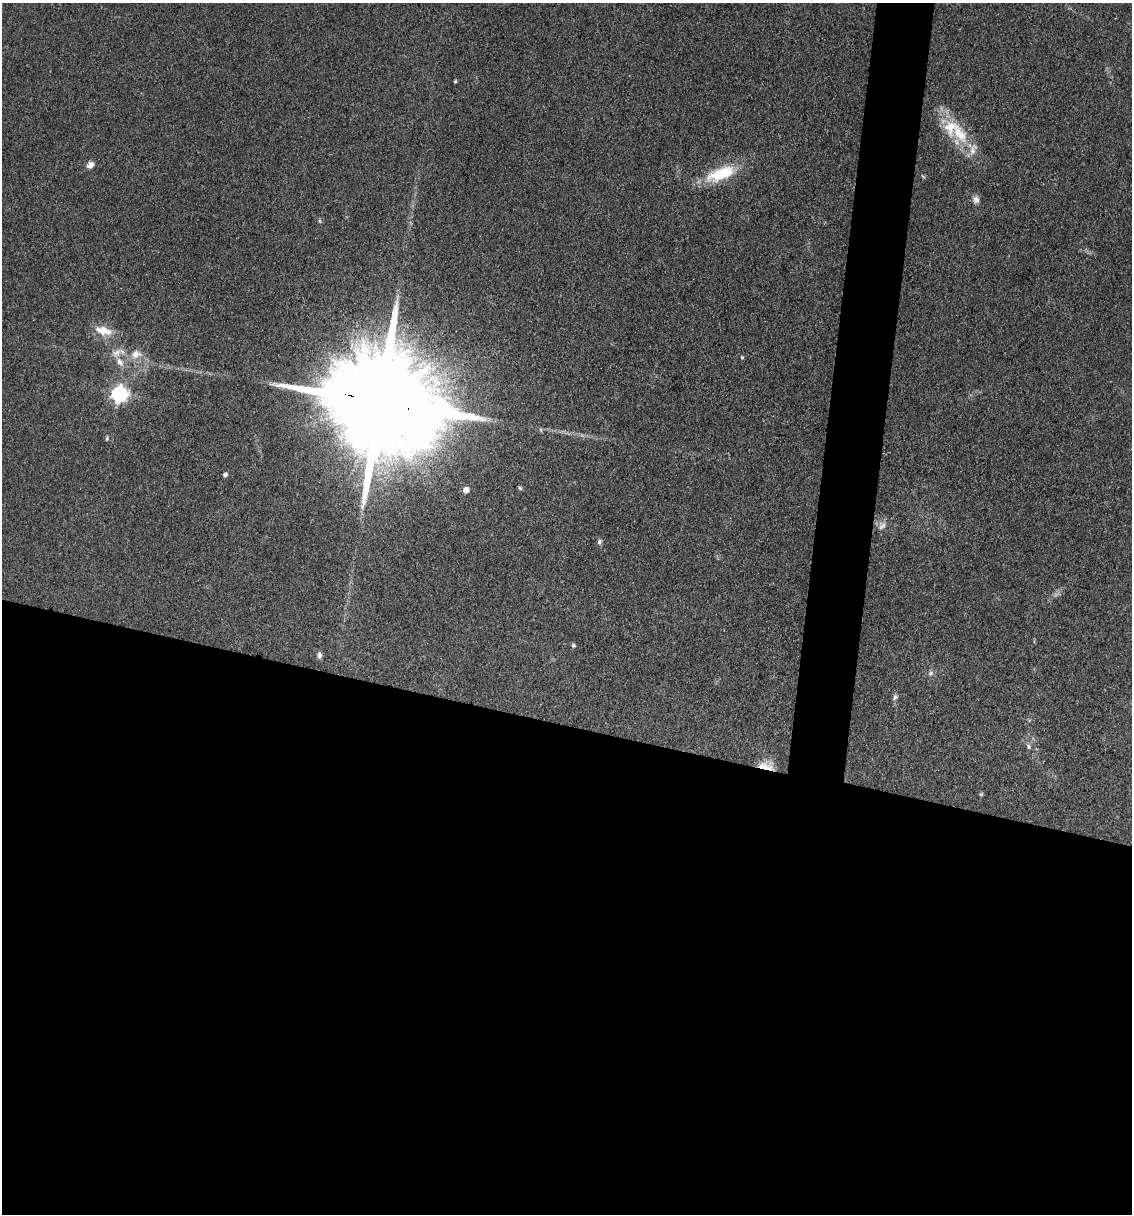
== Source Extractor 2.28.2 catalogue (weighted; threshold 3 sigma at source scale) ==
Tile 14 of 4 x 4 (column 2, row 4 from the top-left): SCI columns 1366-2495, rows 2-1213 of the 4873 x 4848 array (HDU 1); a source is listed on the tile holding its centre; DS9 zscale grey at full resolution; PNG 1134 x 1216 px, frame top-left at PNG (2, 3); no overlay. Shown black and unused: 44% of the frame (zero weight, under 3 of 4 exposures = <1% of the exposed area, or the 3 px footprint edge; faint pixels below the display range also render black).
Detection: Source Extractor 2.28.2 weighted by HDU 2 'WHT'; one run over the whole footprint, this tile lists its part. Background 0.149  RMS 0.0071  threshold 0.032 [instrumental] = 3 sigma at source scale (4.5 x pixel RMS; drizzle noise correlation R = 1.50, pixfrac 1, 0.05/0.05 arcsec/px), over >= 5 px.
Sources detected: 28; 1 too faint to see at this stretch — not listed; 2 inside a brighter listed object's ellipse — not listed separately; the other 25 listed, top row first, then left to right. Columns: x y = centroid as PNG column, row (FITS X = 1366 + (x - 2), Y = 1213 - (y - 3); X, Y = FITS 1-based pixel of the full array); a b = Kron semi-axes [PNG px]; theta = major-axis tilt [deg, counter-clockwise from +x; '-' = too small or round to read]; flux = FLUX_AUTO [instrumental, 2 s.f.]
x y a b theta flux
455 81 4 3 - 0.94
959 134 35 16 -57 27
90 165 10 8 40 3.9
720 174 40 16 21 31
976 200 10 8 -72 3.1
103 331 24 11 -14 11
116 353 14 8 33 5.4
136 354 16 12 7 8.4
742 357 5 4 - 0.98
120 362 13 8 -50 5.3
119 394 7 7 - 190
380 402 40 23 -14 31000
107 439 7 4 71 0.91
225 475 5 4 - 2.4
520 488 6 5 - 1.1
466 490 5 5 - 5.5
882 526 13 9 57 4.3
599 542 7 5 63 1.6
573 645 4 4 - 1.5
319 655 8 6 -79 2.5
930 673 8 5 27 1.8
895 697 8 5 74 1.8
1029 746 7 5 -86 1.6
766 766 24 8 -15 8.6
981 794 4 4 - 1
Overlapping masked pixels (flux is a lower limit): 2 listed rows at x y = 380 402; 766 766